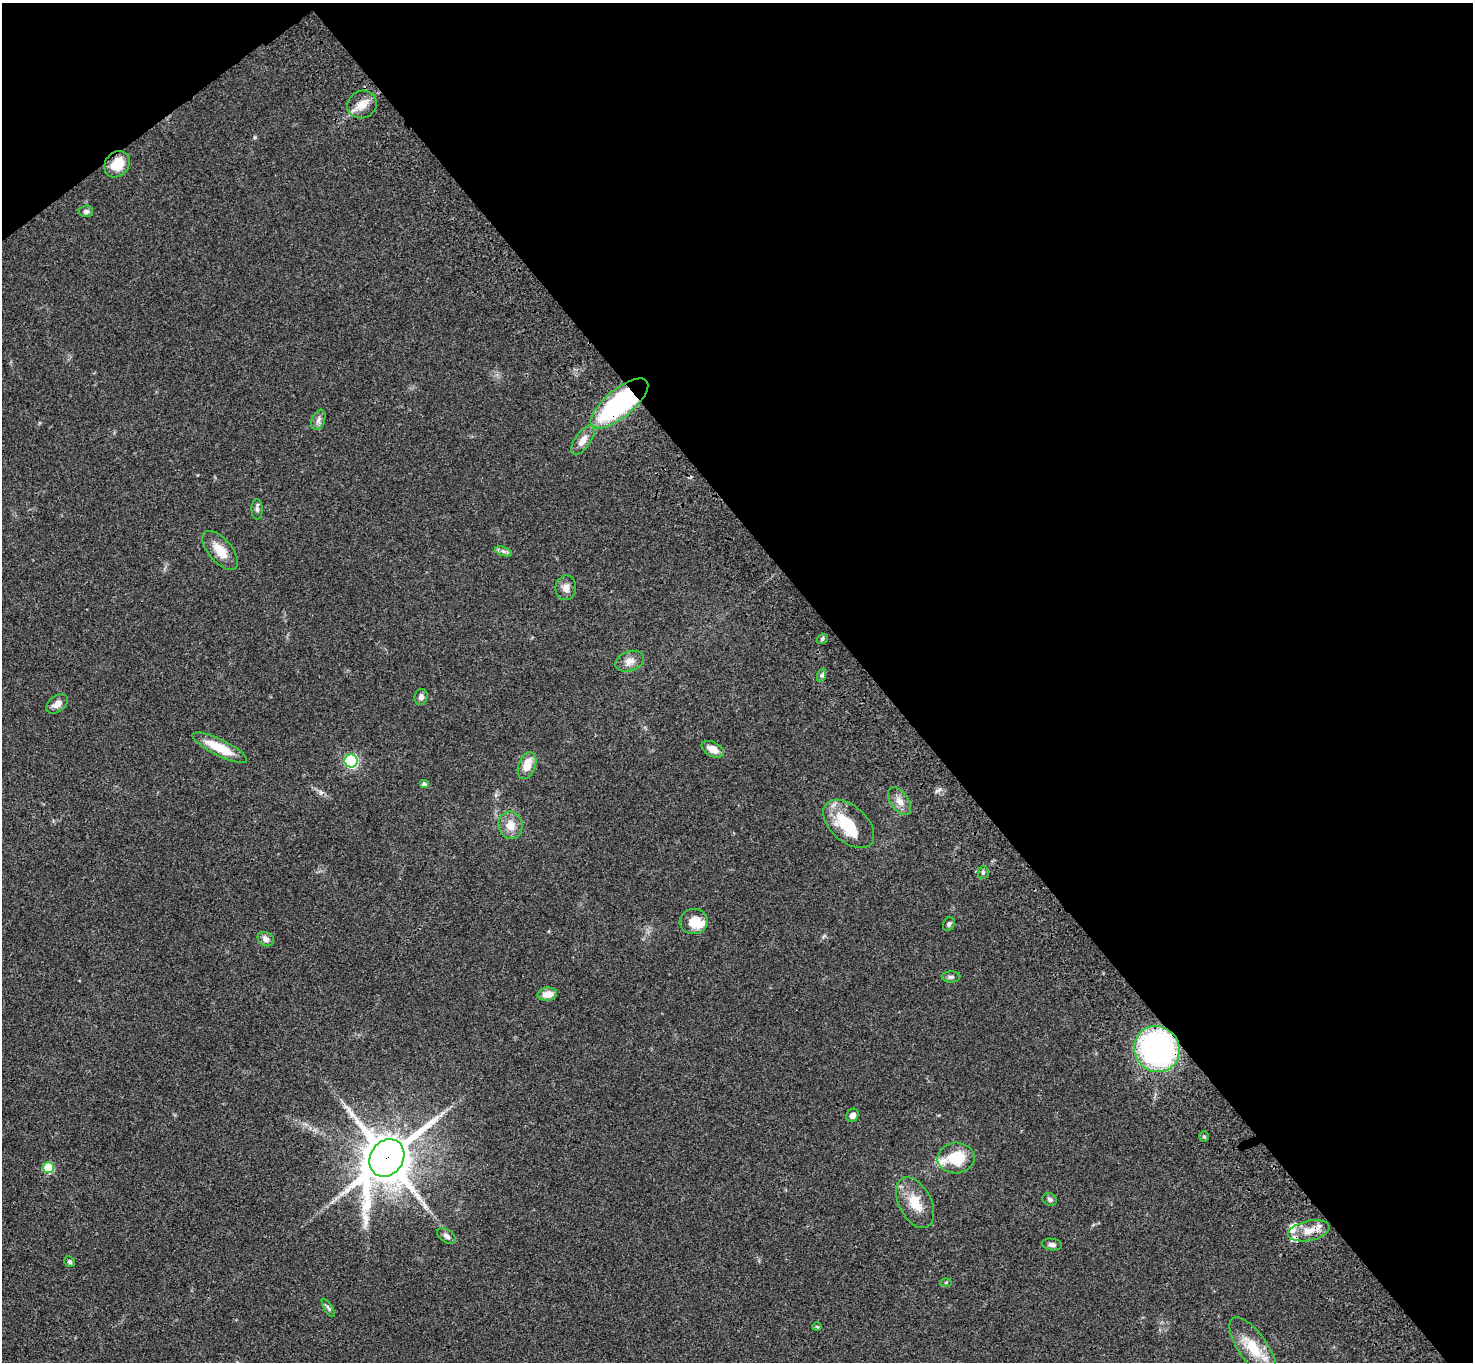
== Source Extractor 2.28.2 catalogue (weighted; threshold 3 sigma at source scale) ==
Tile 3 of 4 x 4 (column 3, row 1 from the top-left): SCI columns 3049-4519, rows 4463-5822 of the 6093 x 6062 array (HDU 1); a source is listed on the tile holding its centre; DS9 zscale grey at full resolution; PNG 1475 x 1364 px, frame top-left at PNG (2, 3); each listed source drawn as its Kron ellipse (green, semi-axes under 4 px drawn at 4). Shown black and unused: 42% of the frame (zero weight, under 3 of 4 exposures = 6% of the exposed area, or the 3 px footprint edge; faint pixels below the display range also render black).
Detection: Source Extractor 2.28.2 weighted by HDU 2 'WHT'; one run over the whole footprint, this tile lists its part. Background 0.0463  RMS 0.0052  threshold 0.0232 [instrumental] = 3 sigma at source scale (4.5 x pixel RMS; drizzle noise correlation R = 1.50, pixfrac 1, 0.05/0.05 arcsec/px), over >= 5 px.
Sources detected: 50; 1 inside a brighter object's white glare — neither listed nor drawn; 4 inside a brighter listed object's ellipse — not listed separately; the other 45 listed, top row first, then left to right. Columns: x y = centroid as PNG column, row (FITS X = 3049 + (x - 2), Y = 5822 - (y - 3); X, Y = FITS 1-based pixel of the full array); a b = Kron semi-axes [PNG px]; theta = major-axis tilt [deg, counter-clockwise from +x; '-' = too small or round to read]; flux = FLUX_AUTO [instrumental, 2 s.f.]
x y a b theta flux
362 104 15 13 27 5.8
117 164 14 11 51 11
86 211 7 6 - 1.6
619 403 35 14 39 80
318 420 10 6 68 1.9
583 440 17 8 55 4.5
257 509 10 5 -89 1.3
220 550 23 11 -49 8.4
503 551 9 4 -19 1.3
566 588 12 10 81 3.2
822 639 6 4 36 0.91
629 661 15 10 19 3.8
822 675 7 4 71 0.97
421 697 8 6 72 2
57 704 12 8 37 3.5
220 748 30 8 -26 13
713 749 12 7 -27 5.2
351 761 6 6 - 71
527 766 14 8 70 7.2
424 784 5 4 - 1.2
899 801 16 9 -55 4.2
849 824 30 18 -42 21
510 825 14 12 -80 6.2
983 873 6 5 - 1
694 922 14 12 9 8.6
949 924 7 5 61 1.2
266 939 8 7 - 2.4
951 977 9 5 0 1.3
547 994 10 6 8 5.8
1157 1049 23 22 - 110
853 1115 7 6 - 2.3
1204 1137 5 4 - 0.75
387 1158 20 16 56 2200
956 1158 18 15 4 16
48 1168 5 5 - 23
1050 1199 7 6 - 1.2
915 1203 27 16 -63 11
1309 1231 21 10 12 7.1
446 1236 10 6 -36 1.9
1052 1244 10 5 -9 1.6
70 1262 5 5 - 0.9
946 1282 5 3 - 0.48
328 1308 10 4 -59 1.1
817 1327 4 4 - 0.56
1253 1348 36 14 -55 15
Overlapping masked pixels (flux is a lower limit): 5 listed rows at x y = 117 164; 619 403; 1157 1049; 387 1158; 1309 1231